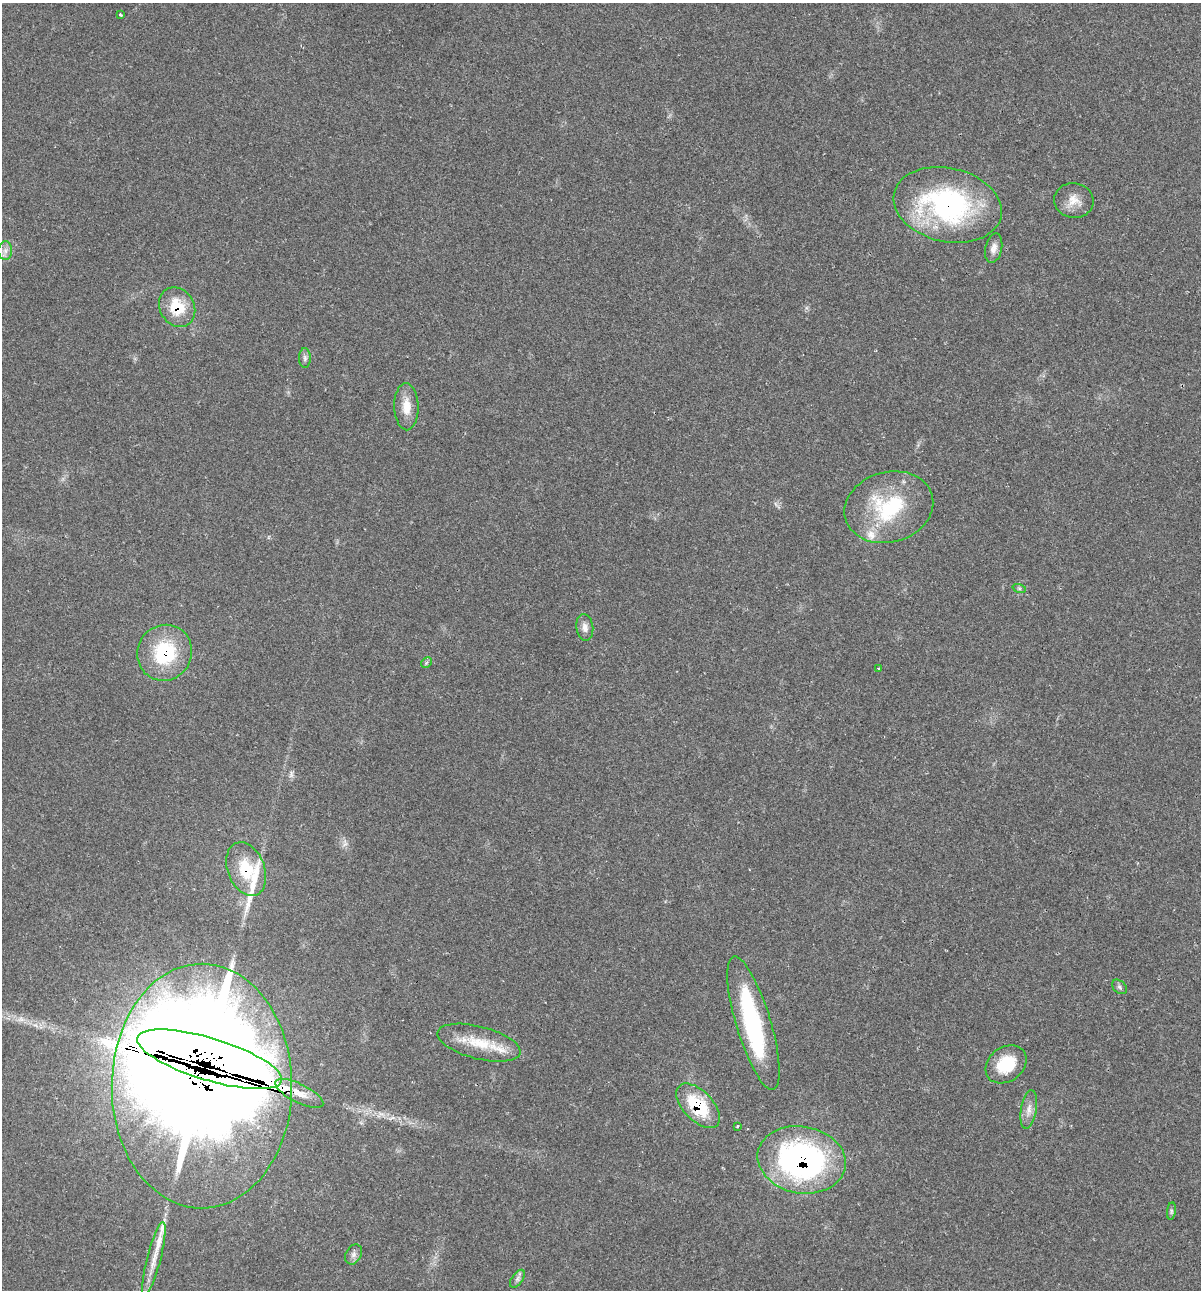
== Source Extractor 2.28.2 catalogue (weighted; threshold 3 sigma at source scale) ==
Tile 6 of 4 x 4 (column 2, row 2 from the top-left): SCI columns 1324-2522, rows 2579-3866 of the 5169 x 5155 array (HDU 1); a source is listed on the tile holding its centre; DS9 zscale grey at full resolution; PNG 1203 x 1292 px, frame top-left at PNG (2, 3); each listed source drawn as its Kron ellipse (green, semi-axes under 4 px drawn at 4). Shown black and unused: <1% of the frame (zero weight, under 2 of 3 exposures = <1% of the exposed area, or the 3 px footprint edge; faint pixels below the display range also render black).
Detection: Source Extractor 2.28.2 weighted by HDU 2 'WHT'; one run over the whole footprint, this tile lists its part. Background 0.0685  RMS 0.0055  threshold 0.0247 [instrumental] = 3 sigma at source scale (4.5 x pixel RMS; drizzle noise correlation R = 1.50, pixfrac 1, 0.05/0.05 arcsec/px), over >= 5 px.
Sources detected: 38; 2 inside a brighter object's white glare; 3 long thin detections or spike segments (spike, bleed or trail) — neither listed nor drawn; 3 inside a brighter listed object's ellipse — not listed separately; the other 30 listed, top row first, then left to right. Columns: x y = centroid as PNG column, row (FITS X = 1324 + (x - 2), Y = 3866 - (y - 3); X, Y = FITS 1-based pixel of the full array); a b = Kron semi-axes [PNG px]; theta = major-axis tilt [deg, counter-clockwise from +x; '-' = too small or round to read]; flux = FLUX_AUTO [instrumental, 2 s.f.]
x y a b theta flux
120 15 3 3 - 0.64
1074 201 20 17 -9 7.7
948 205 55 37 -13 110
994 248 15 8 78 3.6
5 251 9 7 -89 2.8
177 307 21 17 -58 18
305 358 10 6 -90 1.7
406 407 23 12 -89 8.6
889 507 45 35 15 50
1019 588 7 4 -18 0.93
585 628 13 8 -83 3.3
165 653 28 27 - 38
426 663 6 4 45 0.94
879 669 3 3 - 0.9
246 869 28 18 -69 21
1119 987 8 6 -42 1.4
753 1023 69 17 -73 73
479 1043 43 16 -14 20
209 1059 75 21 -17 6600
1006 1064 22 17 37 19
202 1086 122 90 90 6300
299 1093 26 9 -26 8.4
698 1106 27 14 -46 32
1029 1109 19 8 81 4.7
737 1126 3 2 - 0.82
802 1160 44 33 -10 160
1171 1211 9 4 82 1.1
354 1254 11 7 59 2.5
154 1259 38 7 75 8.8
517 1279 10 5 54 1.8
Overlapping masked pixels (flux is a lower limit): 8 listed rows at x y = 948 205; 177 307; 165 653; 246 869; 209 1059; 202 1086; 698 1106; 802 1160